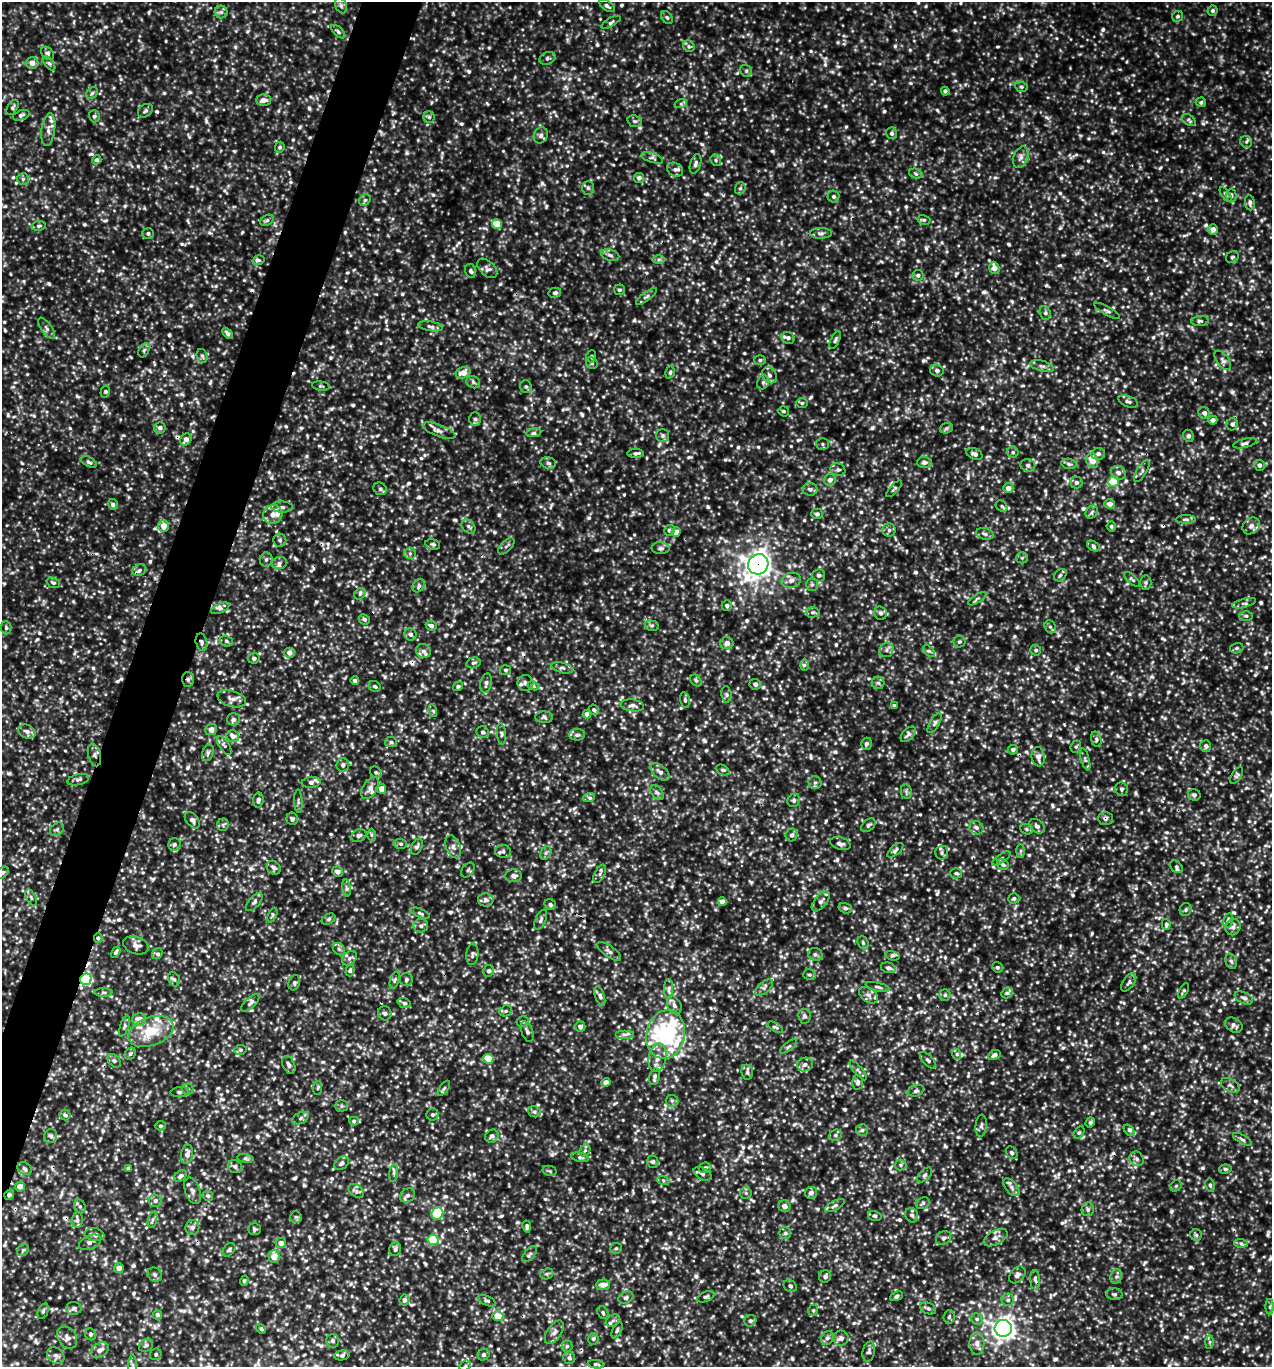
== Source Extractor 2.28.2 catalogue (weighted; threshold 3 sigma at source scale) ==
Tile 7 of 4 x 4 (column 3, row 2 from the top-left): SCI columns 2833-4102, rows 2762-4126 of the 5508 x 5497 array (HDU 1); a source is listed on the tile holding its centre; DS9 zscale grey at full resolution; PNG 1274 x 1369 px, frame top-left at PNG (2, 2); each listed source drawn as its Kron ellipse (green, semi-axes under 4 px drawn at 4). Shown black and unused: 4% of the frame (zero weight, under 3 of 5 exposures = <1% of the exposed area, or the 3 px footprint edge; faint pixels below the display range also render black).
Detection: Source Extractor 2.28.2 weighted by HDU 2 'WHT'; one run over the whole footprint, this tile lists its part. Background 0.188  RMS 0.043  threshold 0.193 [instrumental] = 3 sigma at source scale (4.5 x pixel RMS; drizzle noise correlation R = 1.50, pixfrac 1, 0.05/0.05 arcsec/px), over >= 5 px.
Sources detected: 1384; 1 inside a brighter object's white glare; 6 cosmic-ray / hot-pixel residue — neither listed nor drawn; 37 inside a brighter listed object's ellipse — not listed separately; of the other 1340, all 500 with FLUX_AUTO >= 8.08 (the completeness limit of this list) listed and drawn (840 fainter detections not listed), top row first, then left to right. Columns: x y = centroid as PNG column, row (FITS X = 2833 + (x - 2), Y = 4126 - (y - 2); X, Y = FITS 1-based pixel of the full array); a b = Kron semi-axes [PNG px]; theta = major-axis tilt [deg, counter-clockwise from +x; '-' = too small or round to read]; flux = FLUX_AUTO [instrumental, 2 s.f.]
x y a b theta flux
341 6 8 5 -64 12
607 6 9 4 -35 13
1213 11 5 5 - 9.5
221 12 6 6 - 13
1178 16 6 5 - 8.9
667 17 7 5 -49 9.2
611 22 11 3 30 8.5
338 32 8 4 -43 10
689 46 6 5 - 8.4
48 53 7 5 -44 12
547 58 8 6 20 12
32 63 6 5 - 29
49 63 8 4 -53 9.3
746 71 6 5 - 9.4
1021 87 6 5 - 8.3
945 91 4 4 - 10
92 93 6 5 - 8.9
263 100 7 6 - 24
1201 102 5 4 - 8.4
681 103 6 4 20 8.5
13 107 8 5 58 8.5
145 111 8 6 37 11
21 115 8 5 20 11
94 116 6 5 - 9.3
429 117 6 6 - 8.5
1189 120 8 5 -36 9.9
635 121 7 5 -18 10
48 130 16 7 82 27
892 133 6 5 - 12
541 135 8 6 68 15
1246 142 6 5 - 9.6
280 147 5 4 - 8.2
1021 157 11 7 69 20
652 158 11 4 -18 12
97 160 5 4 - 11
716 160 6 5 - 8.4
696 164 10 5 73 14
675 170 8 6 -30 16
916 174 7 5 -20 8.7
639 178 5 5 - 15
23 179 6 6 - 10
588 188 7 6 - 9.5
740 188 6 5 - 9.9
1226 194 8 4 -55 8.1
1231 196 7 5 -89 8.9
833 197 6 6 - 8.6
365 200 6 5 - 8.2
1250 203 8 5 -83 12
267 220 7 5 29 8.8
924 220 6 5 - 8.3
497 224 5 4 - 83
39 226 7 5 12 9
1213 229 5 5 - 21
148 233 6 5 - 10
821 233 11 5 1 14
610 255 9 5 -16 13
1232 257 7 5 32 8.5
259 260 6 5 - 9.1
659 260 6 4 0 8.9
487 268 12 7 -44 17
994 268 6 5 - 31
471 271 7 5 -78 9.2
918 275 5 5 - 12
619 290 5 5 - 11
555 293 6 5 - 10
646 296 12 4 37 12
1107 311 14 4 -30 11
1045 313 7 5 -69 11
1200 321 8 5 6 9.2
430 326 13 4 -9 16
47 328 12 5 -55 14
227 333 6 4 -47 13
788 338 6 5 - 13
835 340 9 4 64 10
144 350 7 5 64 9.5
202 356 7 5 -74 9.3
591 356 6 4 71 8.7
760 360 5 5 - 9.1
1223 360 11 6 -52 14
592 363 6 5 - 8.5
1042 366 12 5 -16 16
937 370 6 6 - 14
670 372 6 4 72 8.2
463 373 7 5 18 43
769 375 9 6 -53 17
473 382 7 6 - 11
763 382 7 5 68 10
321 386 9 4 -8 8.1
526 387 6 6 - 8.7
105 391 6 4 75 8.7
1128 402 10 5 -21 12
802 403 6 5 - 8.2
783 411 5 5 - 8.4
1204 413 6 5 - 15
475 419 6 6 - 13
1213 420 4 4 - 17
1232 424 6 6 - 13
160 428 5 5 - 17
946 428 6 5 - 8.3
439 431 17 6 -20 23
534 433 7 4 7 8.3
663 436 6 6 - 10
1189 436 6 5 - 10
186 439 6 5 - 26
1245 443 12 4 13 14
822 444 6 6 - 9.4
1013 452 5 5 - 8.6
635 454 8 4 0 9.3
974 454 8 5 -22 14
1098 454 7 6 - 13
1092 461 7 6 - 53
89 462 9 4 -29 10
924 462 7 5 -1 15
548 463 8 5 -17 13
1069 464 8 5 -11 11
1028 465 7 6 - 16
1259 465 5 5 - 15
838 470 7 6 - 12
1142 471 12 5 60 13
1118 473 7 6 - 20
830 480 6 5 - 20
1114 482 5 5 - 160
1076 483 6 6 - 14
1008 488 5 5 - 29
380 489 7 6 - 11
810 489 7 6 - 13
894 489 10 4 47 8.2
113 504 5 5 - 13
1110 504 5 4 - 22
1002 506 6 5 - 8.9
282 507 11 5 -1 15
1092 512 7 5 49 11
817 514 6 5 - 12
273 515 10 9 - 34
1186 519 10 4 -1 11
163 526 6 5 - 49
468 526 8 5 -46 12
1111 526 5 4 - 8.8
1251 526 9 7 40 20
669 530 5 5 - 11
889 530 6 6 - 12
676 532 4 4 - 42
985 534 9 5 -11 13
280 540 6 6 - 9.9
433 545 7 5 -15 9.8
506 546 10 5 45 11
1094 546 7 4 -30 10
661 548 9 6 0 13
410 553 6 5 - 10
1022 558 6 5 - 8.7
266 559 7 6 - 13
279 563 7 6 - 15
758 564 10 9 - 3100
139 570 7 5 24 14
819 575 6 6 - 11
1060 575 7 5 45 9.5
791 580 10 7 16 23
1132 580 10 4 -42 8.5
1146 582 7 5 90 9.4
53 583 7 5 -21 10
812 585 6 5 - 9
419 586 7 5 55 11
360 594 6 5 - 9.9
977 599 10 3 32 9.3
1244 603 12 4 15 13
727 606 5 5 - 9.3
220 608 10 4 24 13
813 612 7 5 1 9.4
881 613 7 6 - 13
1246 616 6 5 - 9.6
364 619 6 5 - 11
431 626 5 4 - 16
652 626 7 5 -15 8.5
1050 627 7 5 -66 9.7
6 628 6 5 - 9.4
410 634 6 6 - 17
226 641 7 5 -18 9.7
201 642 9 5 -77 14
959 642 6 6 - 8.3
727 643 6 6 - 23
1237 648 7 5 15 9.1
887 650 7 7 - 14
1036 650 5 5 - 8.3
423 651 7 7 - 16
929 651 7 4 -42 9
289 653 5 5 - 22
254 658 6 5 - 10
473 663 7 5 16 9.4
804 665 6 4 89 8.1
562 668 11 5 -16 12
506 670 5 5 - 8.7
188 679 7 6 - 13
696 680 6 5 - 8.3
355 681 4 4 - 18
486 683 10 5 78 14
525 683 8 8 - 20
878 683 6 6 - 11
755 684 6 5 - 12
375 686 6 5 - 10
458 686 5 4 - 9.7
533 686 5 4 - 8.7
726 695 8 5 -83 10
232 699 15 8 -17 25
685 700 8 5 -77 9.2
632 705 12 6 -7 19
894 706 4 4 - 9.6
594 710 5 5 - 8.6
433 711 6 4 -74 8.2
587 714 4 4 - 29
544 717 9 5 -2 12
233 719 6 6 - 13
935 723 11 4 59 12
211 729 6 5 - 34
27 731 9 6 -26 22
483 732 6 6 - 14
501 734 10 4 -83 11
908 734 9 5 47 13
577 735 8 5 0 13
233 736 6 6 - 26
1096 739 8 5 -74 11
391 742 6 5 - 9.5
866 744 6 5 - 11
224 745 11 5 -57 12
1206 746 6 5 - 12
1076 747 6 5 - 8.4
1013 750 5 5 - 9.8
208 753 8 5 73 12
95 755 11 6 -76 17
1038 757 9 6 -83 24
1085 759 11 4 -74 11
343 765 7 6 - 16
723 770 7 5 -26 9.5
376 772 6 5 - 9.1
660 772 11 6 -41 23
1237 776 9 4 58 8.9
78 780 11 5 14 12
311 782 9 5 7 19
815 782 6 6 - 13
370 788 12 7 58 23
381 789 5 5 - 37
1121 789 7 6 - 12
906 791 7 5 -80 9.8
657 793 8 5 -53 12
1194 795 6 5 - 11
589 797 6 4 20 9.4
258 800 7 5 84 14
794 800 7 6 - 10
298 801 11 4 -87 8.5
1105 818 7 6 - 14
292 819 6 6 - 9
192 820 9 6 -50 15
223 825 6 5 - 9.5
868 825 8 5 40 11
1037 826 9 6 -39 17
976 828 7 6 - 15
57 829 8 6 42 12
1027 829 6 5 - 8.4
371 835 6 4 -90 8.1
792 835 6 6 - 15
359 836 8 6 27 14
174 844 6 6 - 11
401 844 6 5 - 8.2
840 844 10 6 -16 16
417 847 8 5 65 11
453 847 12 7 -69 20
895 850 10 4 40 12
503 851 8 6 -9 13
1021 851 7 4 88 8.3
546 853 7 5 60 9.1
942 853 7 6 - 12
1001 858 11 4 34 8.3
1003 864 6 5 - 9.8
1176 867 7 5 -45 9.7
274 868 7 6 - 14
468 870 8 5 53 9
338 872 5 5 - 21
2 873 7 5 38 12
956 873 6 5 - 9.1
600 874 10 5 64 12
514 876 8 6 -3 17
346 888 8 4 -82 12
31 897 9 4 -64 10
1014 898 5 5 - 9.5
486 900 8 6 -8 16
821 901 12 6 50 17
254 902 11 5 49 13
722 902 4 4 - 37
550 905 6 5 - 10
845 908 7 5 -16 8.8
1186 910 7 6 - 8.9
420 913 10 4 -23 9.7
272 915 8 4 66 8.3
329 919 7 5 28 8.8
541 920 11 5 67 14
1228 920 7 5 77 12
1166 924 5 4 - 9
421 926 7 7 - 16
1233 927 8 7 - 17
98 938 5 4 - 9.1
863 943 7 5 -70 9.7
136 945 13 8 -20 27
339 949 7 5 -47 9.9
609 951 14 5 -36 16
116 952 6 4 59 9.2
157 954 6 5 - 10
472 954 11 6 84 13
815 954 7 6 - 11
892 956 7 4 -15 9.1
349 958 8 6 41 13
1231 961 8 5 -70 12
997 967 5 5 - 8.7
888 968 8 5 -14 14
350 970 6 4 76 9.3
489 971 6 5 - 11
809 975 6 5 - 9.1
86 979 6 5 - 420
174 979 7 5 -64 11
395 980 9 4 71 9.4
406 980 6 6 - 11
1129 982 10 5 54 14
294 983 8 5 71 10
764 987 11 5 40 14
878 987 12 4 -14 11
669 989 9 4 89 13
1184 991 8 4 63 8.4
104 992 9 4 0 8.6
1007 993 6 5 - 9.8
869 995 11 7 -35 20
945 995 5 5 - 9.6
600 996 10 4 -72 14
1244 998 10 5 -26 14
250 1003 11 5 43 13
404 1003 7 4 -20 10
674 1005 9 6 -64 17
506 1011 6 5 - 9.3
385 1013 7 6 - 11
805 1016 7 6 - 12
139 1019 6 6 - 39
523 1022 6 5 - 8.1
1234 1025 9 6 -31 16
124 1026 11 4 71 11
580 1027 5 5 - 16
775 1027 8 3 -29 8.6
151 1031 23 14 20 130
527 1032 10 6 -70 14
624 1034 9 4 0 13
666 1034 24 19 79 290
788 1046 10 3 39 8.1
240 1050 6 5 - 8.4
130 1054 6 5 - 9.2
956 1054 6 4 -69 8.1
994 1055 6 4 31 16
658 1058 14 9 80 38
488 1059 5 4 - 94
928 1060 10 5 -46 12
114 1061 7 5 -49 11
289 1065 9 6 -64 17
805 1065 8 6 18 17
858 1070 12 4 -50 11
747 1072 7 6 - 12
655 1077 8 5 75 12
606 1082 4 4 - 24
858 1082 7 5 -87 13
1230 1085 10 6 -30 15
318 1088 7 4 87 8.3
444 1088 9 4 54 9.2
188 1089 5 5 - 11
916 1091 8 5 16 13
180 1092 9 5 5 11
672 1101 6 6 - 9.1
342 1106 6 5 - 8.4
534 1112 7 5 -21 9.1
65 1115 5 5 - 9.9
432 1115 6 6 - 9.8
301 1118 8 5 29 11
354 1121 5 4 - 9.4
1090 1122 5 4 - 8.9
160 1126 5 4 - 8.9
981 1126 11 5 84 14
862 1130 6 6 - 11
1129 1130 6 4 -52 10
1079 1132 7 5 60 8.6
835 1135 6 5 - 9.3
51 1136 7 6 - 16
492 1136 7 6 - 16
1242 1139 11 4 -31 10
585 1150 6 5 - 8.2
1012 1153 7 5 -55 11
187 1154 9 6 79 23
580 1157 9 4 -12 10
245 1159 8 4 -9 9.4
1137 1159 8 6 -45 15
653 1162 6 5 - 9.1
342 1163 8 6 38 15
901 1165 6 5 - 8.4
235 1166 7 6 - 14
128 1168 4 3 - 8.1
705 1168 6 5 - 13
24 1169 8 6 -35 12
1225 1169 6 4 7 9.8
550 1171 7 5 -12 8.2
394 1173 9 4 84 10
703 1174 10 5 -29 13
925 1175 9 5 46 11
180 1176 7 5 38 13
663 1180 6 4 -18 8.1
1210 1185 7 5 -80 9.3
20 1186 5 5 - 28
1176 1186 6 5 - 8.4
1011 1187 10 5 -50 18
192 1191 14 7 -71 21
356 1191 9 5 -37 14
746 1193 6 6 - 8.9
811 1193 6 6 - 20
9 1195 5 5 - 11
408 1195 8 6 38 14
208 1196 5 4 - 10
155 1201 7 6 - 17
923 1203 7 5 28 8.5
835 1205 11 4 28 11
80 1206 7 5 -69 10
785 1206 6 6 - 23
1088 1209 7 6 - 11
437 1214 6 5 - 300
912 1215 7 6 - 16
875 1216 7 5 -15 9.2
296 1217 6 5 - 8.6
77 1220 7 5 82 12
152 1220 8 4 71 9
527 1226 6 4 -80 10
192 1227 8 7 - 14
254 1229 6 6 - 8.9
785 1233 6 6 - 10
95 1235 10 6 -9 24
1196 1235 6 5 - 8.3
943 1238 8 6 34 12
996 1238 13 7 29 24
433 1240 5 5 - 200
90 1242 11 7 24 19
281 1243 5 5 - 28
1241 1243 7 4 -2 9.2
616 1248 5 5 - 8.1
395 1249 7 6 - 13
23 1250 6 5 - 9.2
229 1250 8 5 48 9.9
530 1254 9 5 49 11
274 1257 6 5 - 54
119 1268 5 5 - 32
547 1274 7 5 19 9.3
155 1275 7 6 - 13
1017 1275 9 6 47 17
825 1276 6 6 - 12
1116 1276 7 5 68 12
1035 1280 9 5 -88 12
244 1281 5 4 - 8.8
603 1285 7 5 5 35
790 1286 7 5 -39 11
1115 1294 8 6 2 11
896 1296 6 4 28 8.2
706 1297 9 5 23 10
626 1298 8 5 29 11
405 1300 5 5 - 14
1008 1300 6 6 - 13
487 1301 9 4 -23 9.6
1270 1307 7 4 -90 8.5
74 1308 8 6 -2 13
928 1308 8 5 -25 11
813 1310 6 5 - 8.3
43 1311 8 5 68 8.8
603 1313 7 5 -61 9.5
157 1315 5 4 - 17
498 1316 6 5 - 73
949 1317 7 5 84 10
977 1319 6 5 - 9.7
613 1321 7 5 32 12
750 1321 6 5 - 11
1003 1328 8 8 - 2400
261 1329 5 4 - 9.3
617 1330 9 4 65 8.1
554 1332 13 7 55 20
90 1334 6 5 - 10
67 1337 12 9 -55 26
827 1338 7 6 - 14
841 1338 7 7 - 17
593 1339 6 5 - 8.4
333 1341 7 6 - 12
1210 1342 7 4 89 8.9
977 1344 11 7 -89 26
146 1345 7 6 - 11
567 1346 6 5 - 9.2
100 1350 10 7 34 23
869 1351 10 6 78 13
156 1354 6 5 - 8.1
342 1355 7 5 10 12
484 1355 6 5 - 9.9
56 1356 9 7 -43 16
569 1358 6 5 - 11
596 1364 8 4 -7 8.8
133 1366 11 4 -90 9.4
465 1366 6 5 - 8.1
Overlapping masked pixels (flux is a lower limit): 9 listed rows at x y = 1232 424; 758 564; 201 642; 188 679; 95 755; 1105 818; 98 938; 86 979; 9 1195
Isophote crosses this tile's border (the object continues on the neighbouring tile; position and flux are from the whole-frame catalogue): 4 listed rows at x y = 2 873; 596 1364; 133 1366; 465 1366
Unlisted compact peaks at least as high as the median listed source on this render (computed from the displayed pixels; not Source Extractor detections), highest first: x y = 206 121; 984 292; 835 752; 303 889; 119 347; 937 542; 188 767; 390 711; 992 79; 77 396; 190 92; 1082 1167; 494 532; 696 1276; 846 127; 358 1095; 638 199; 918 261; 577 953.